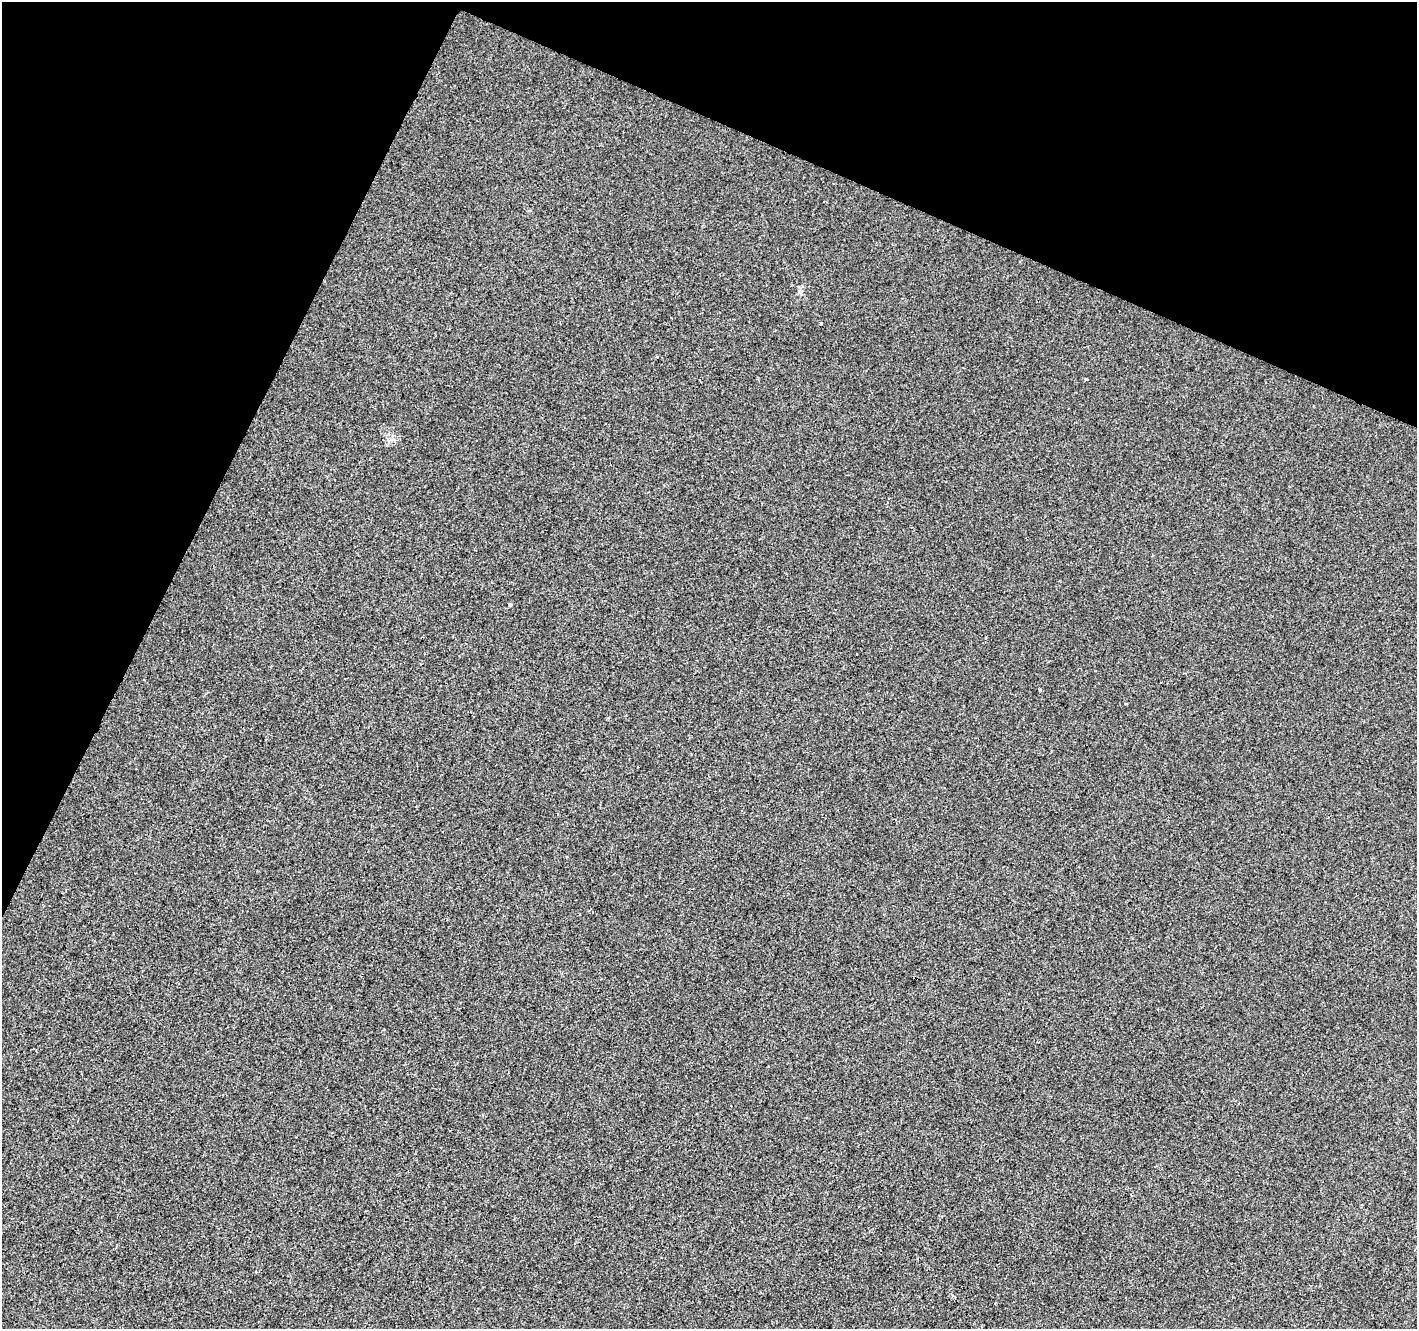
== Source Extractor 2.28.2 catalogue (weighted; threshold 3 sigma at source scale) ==
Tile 2 of 4 x 4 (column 2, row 1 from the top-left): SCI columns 1422-2836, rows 4251-5577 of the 5667 x 5782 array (HDU 1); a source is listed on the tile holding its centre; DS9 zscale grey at full resolution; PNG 1419 x 1331 px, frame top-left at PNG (2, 2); no overlay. Shown black and unused: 22% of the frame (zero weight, under 2 of 3 exposures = <1% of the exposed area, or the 3 px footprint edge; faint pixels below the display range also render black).
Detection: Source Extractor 2.28.2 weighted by HDU 2 'WHT'; one run over the whole footprint, this tile lists its part. Background -6.41e-04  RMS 0.0041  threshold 0.0186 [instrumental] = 3 sigma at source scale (4.5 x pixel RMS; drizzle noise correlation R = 1.50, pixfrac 1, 0.0396/0.0396 arcsec/px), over >= 5 px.
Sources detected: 5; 1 cosmic-ray / hot-pixel residue — not listed; the other 4 listed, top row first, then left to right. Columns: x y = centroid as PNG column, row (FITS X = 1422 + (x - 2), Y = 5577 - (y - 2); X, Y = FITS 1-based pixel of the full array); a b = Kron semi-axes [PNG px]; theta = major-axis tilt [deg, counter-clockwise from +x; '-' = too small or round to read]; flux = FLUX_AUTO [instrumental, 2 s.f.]
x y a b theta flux
821 323 3 3 - 1.1
1086 379 3 3 - 0.62
510 604 4 3 - 2
985 638 3 2 - 0.68